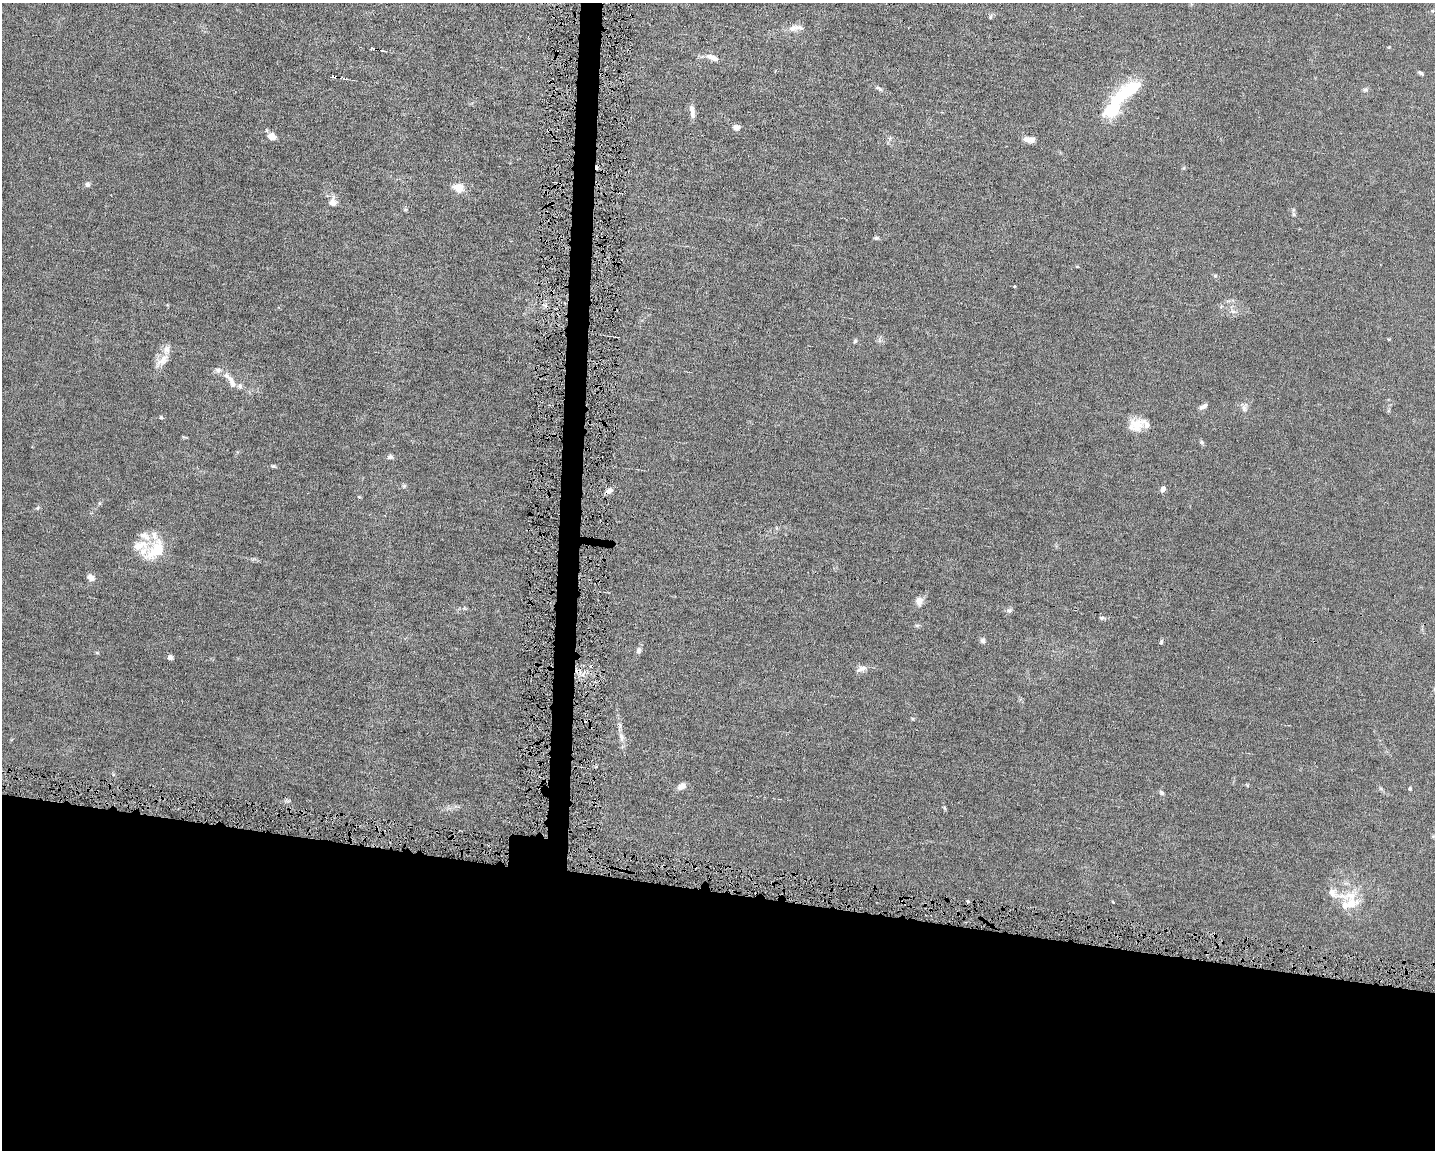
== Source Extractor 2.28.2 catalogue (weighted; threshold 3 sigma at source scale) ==
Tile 11 of 3 x 4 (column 2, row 4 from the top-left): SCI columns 1651-3083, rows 1-1148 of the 4623 x 4591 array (HDU 1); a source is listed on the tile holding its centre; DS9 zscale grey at full resolution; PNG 1437 x 1152 px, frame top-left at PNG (2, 3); no overlay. Shown black and unused: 24% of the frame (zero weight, under 4 of 8 exposures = <1% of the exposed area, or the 3 px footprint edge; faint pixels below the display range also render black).
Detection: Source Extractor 2.28.2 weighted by HDU 2 'WHT'; one run over the whole footprint, this tile lists its part. Background 0.0144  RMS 0.0024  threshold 0.00972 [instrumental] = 3 sigma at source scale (4.09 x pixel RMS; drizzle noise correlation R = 1.36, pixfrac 0.8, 0.05/0.05 arcsec/px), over >= 5 px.
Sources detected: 77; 7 cosmic-ray / hot-pixel residue — not listed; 12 inside a brighter listed object's ellipse — not listed separately; the other 58 listed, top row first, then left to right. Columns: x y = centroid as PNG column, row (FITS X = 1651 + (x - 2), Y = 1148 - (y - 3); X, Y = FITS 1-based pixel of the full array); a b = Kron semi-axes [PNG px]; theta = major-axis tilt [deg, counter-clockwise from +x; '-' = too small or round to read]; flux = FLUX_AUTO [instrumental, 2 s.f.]
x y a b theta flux
798 27 16 7 -6 1.4
383 51 4 3 - 0.26
712 58 16 7 -24 1.4
1420 72 8 4 -23 0.43
344 79 5 3 - 0.26
879 88 11 4 -34 0.53
1366 89 8 5 6 0.42
1130 90 36 12 31 11
692 109 10 7 -75 0.87
736 128 7 6 - 1.1
272 136 8 7 - 1.9
890 138 7 4 71 0.39
1029 139 13 7 -5 1.6
87 184 7 6 - 0.57
458 188 12 10 -20 2.6
332 202 14 10 79 1.4
1293 214 6 4 -70 0.31
876 238 7 5 -6 0.31
1215 276 5 5 - 0.36
1233 311 8 5 -20 0.63
855 341 6 4 54 0.31
162 360 23 9 42 2.3
218 370 8 7 - 0.84
232 383 19 7 -69 1.4
1203 406 10 5 29 0.75
1244 408 10 6 -89 0.78
161 417 4 4 - 0.28
1136 425 20 15 19 3.4
1201 442 6 5 - 0.35
390 457 8 6 9 0.54
274 466 6 4 -3 0.33
404 486 6 5 - 0.31
1163 489 7 5 66 0.79
609 490 9 6 19 0.89
359 497 5 3 - 0.2
37 508 7 5 37 0.33
145 536 17 10 -29 1.8
156 550 27 16 46 6.9
91 577 8 6 -33 1.2
919 601 13 9 88 1.3
1009 610 8 7 - 0.55
1102 618 6 5 - 0.38
917 625 6 4 0 0.34
983 640 7 6 - 0.6
1161 642 6 4 72 0.39
638 651 9 6 85 0.66
97 653 6 3 -19 0.21
170 657 6 6 - 0.56
861 669 17 7 18 1.1
621 737 14 7 -79 1.3
681 786 9 6 30 1.4
1410 788 4 3 - 0.25
1161 793 7 5 -45 0.43
287 801 10 4 0 0.41
944 808 5 4 - 0.28
1351 896 27 13 6 4.5
968 901 3 3 - 0.38
1113 902 4 2 - 0.16